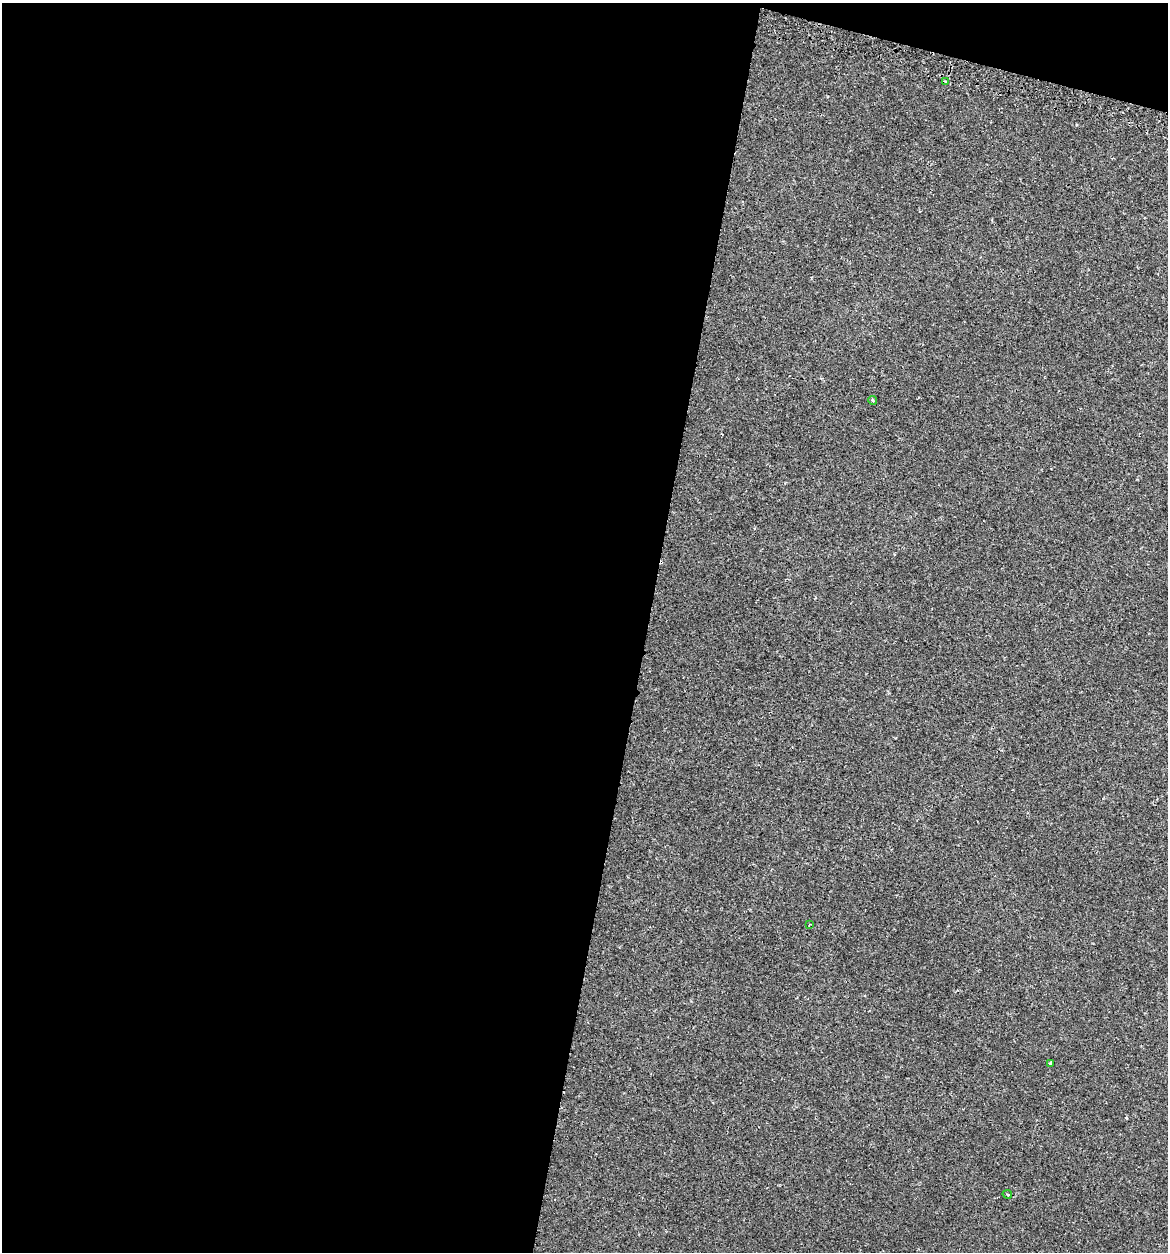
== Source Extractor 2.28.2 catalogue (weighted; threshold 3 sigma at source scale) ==
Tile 1 of 4 x 4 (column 1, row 1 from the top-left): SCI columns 124-1289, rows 3783-5032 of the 5031 x 5032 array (HDU 1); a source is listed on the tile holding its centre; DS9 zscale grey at full resolution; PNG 1170 x 1254 px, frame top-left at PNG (2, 3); each listed source drawn as its Kron ellipse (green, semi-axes under 4 px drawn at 4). Shown black and unused: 57% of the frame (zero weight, under 2 of 3 exposures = <1% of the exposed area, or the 3 px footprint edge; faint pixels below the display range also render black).
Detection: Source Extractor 2.28.2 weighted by HDU 2 'WHT'; one run over the whole footprint, this tile lists its part. Background 0.0939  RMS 0.006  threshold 0.0269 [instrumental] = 3 sigma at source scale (4.5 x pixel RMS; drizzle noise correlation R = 1.50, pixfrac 1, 0.05/0.05 arcsec/px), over >= 5 px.
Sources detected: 5; all 5 listed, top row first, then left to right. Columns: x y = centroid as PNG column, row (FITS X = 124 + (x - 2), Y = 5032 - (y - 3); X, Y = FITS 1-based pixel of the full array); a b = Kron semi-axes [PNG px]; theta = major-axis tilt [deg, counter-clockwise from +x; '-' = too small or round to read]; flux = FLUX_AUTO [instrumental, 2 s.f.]
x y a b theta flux
945 82 3 3 - 1
873 400 5 4 - 0.97
809 925 3 2 - 0.47
1050 1063 3 3 - 1.7
1007 1194 5 4 - 1.3